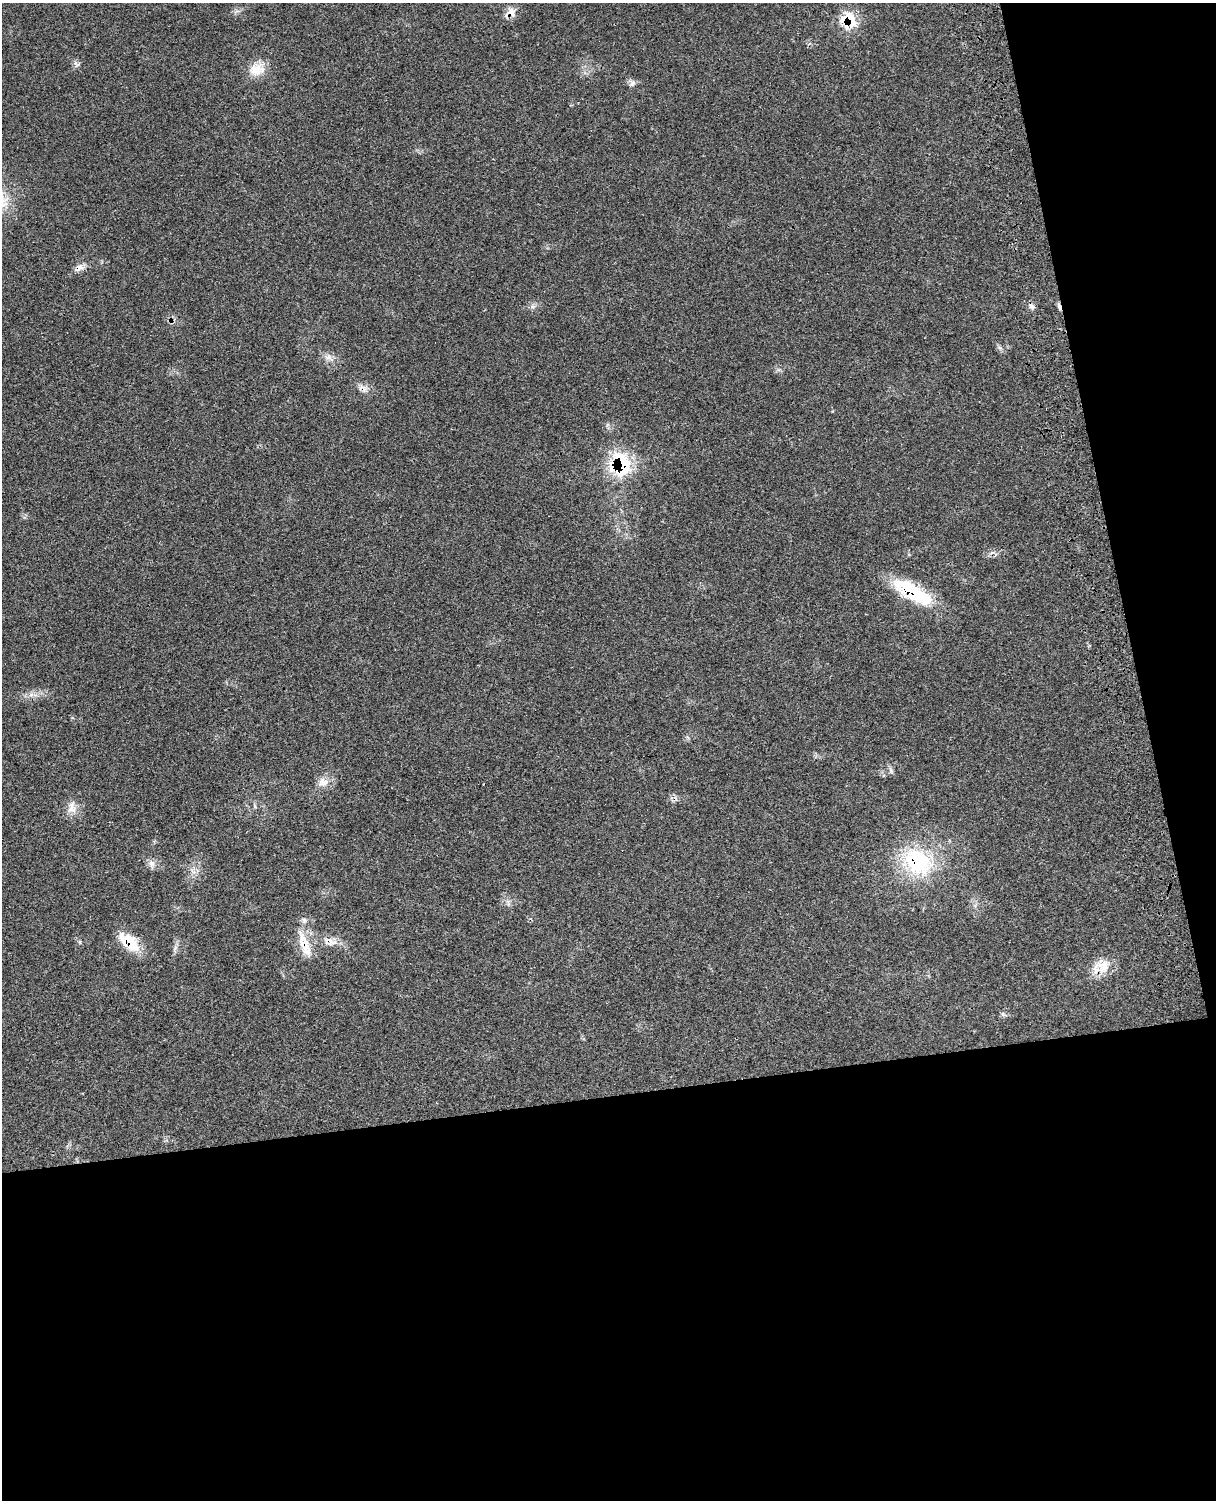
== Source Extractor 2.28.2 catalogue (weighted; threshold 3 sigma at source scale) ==
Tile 12 of 4 x 3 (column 4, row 3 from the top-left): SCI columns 3771-4984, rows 278-1775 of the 5102 x 4931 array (HDU 1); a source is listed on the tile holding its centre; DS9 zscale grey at full resolution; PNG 1218 x 1502 px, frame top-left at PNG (2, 3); no overlay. Shown black and unused: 33% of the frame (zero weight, under 3 of 4 exposures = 6% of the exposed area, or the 3 px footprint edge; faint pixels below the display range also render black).
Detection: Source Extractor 2.28.2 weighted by HDU 2 'WHT'; one run over the whole footprint, this tile lists its part. Background 0.0975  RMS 0.0064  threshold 0.0286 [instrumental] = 3 sigma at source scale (4.5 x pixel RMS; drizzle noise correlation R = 1.50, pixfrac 1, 0.05/0.05 arcsec/px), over >= 5 px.
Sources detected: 24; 3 cosmic-ray / hot-pixel residue — not listed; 1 inside a brighter listed object's ellipse — not listed separately; the other 20 listed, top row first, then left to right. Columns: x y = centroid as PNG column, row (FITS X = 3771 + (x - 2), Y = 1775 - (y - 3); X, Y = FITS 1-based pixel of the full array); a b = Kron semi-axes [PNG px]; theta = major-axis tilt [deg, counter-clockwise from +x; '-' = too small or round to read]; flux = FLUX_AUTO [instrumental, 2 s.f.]
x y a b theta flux
511 12 14 10 -63 5
848 20 22 20 -24 18
76 63 12 4 -50 1.6
257 69 21 17 5 10
632 83 8 7 - 2.1
79 267 15 8 34 3.8
1031 306 9 6 -51 2.1
328 357 12 7 -17 3.4
621 464 28 23 -86 41
913 592 53 16 -31 39
31 695 7 4 19 1.8
323 782 14 12 -13 5.6
72 807 18 11 -87 6.1
917 862 43 34 -38 49
152 863 10 9 - 3.1
304 920 8 6 -74 1.9
331 941 22 11 -16 7.5
131 942 29 14 -61 16
305 947 36 12 -68 13
1102 968 18 14 -11 11
Overlapping masked pixels (flux is a lower limit): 10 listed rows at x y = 511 12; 848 20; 79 267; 621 464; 913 592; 917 862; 331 941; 131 942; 305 947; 1102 968
Unlisted compact peaks at least as high as the median listed source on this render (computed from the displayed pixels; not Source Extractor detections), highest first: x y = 1003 1014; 891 771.